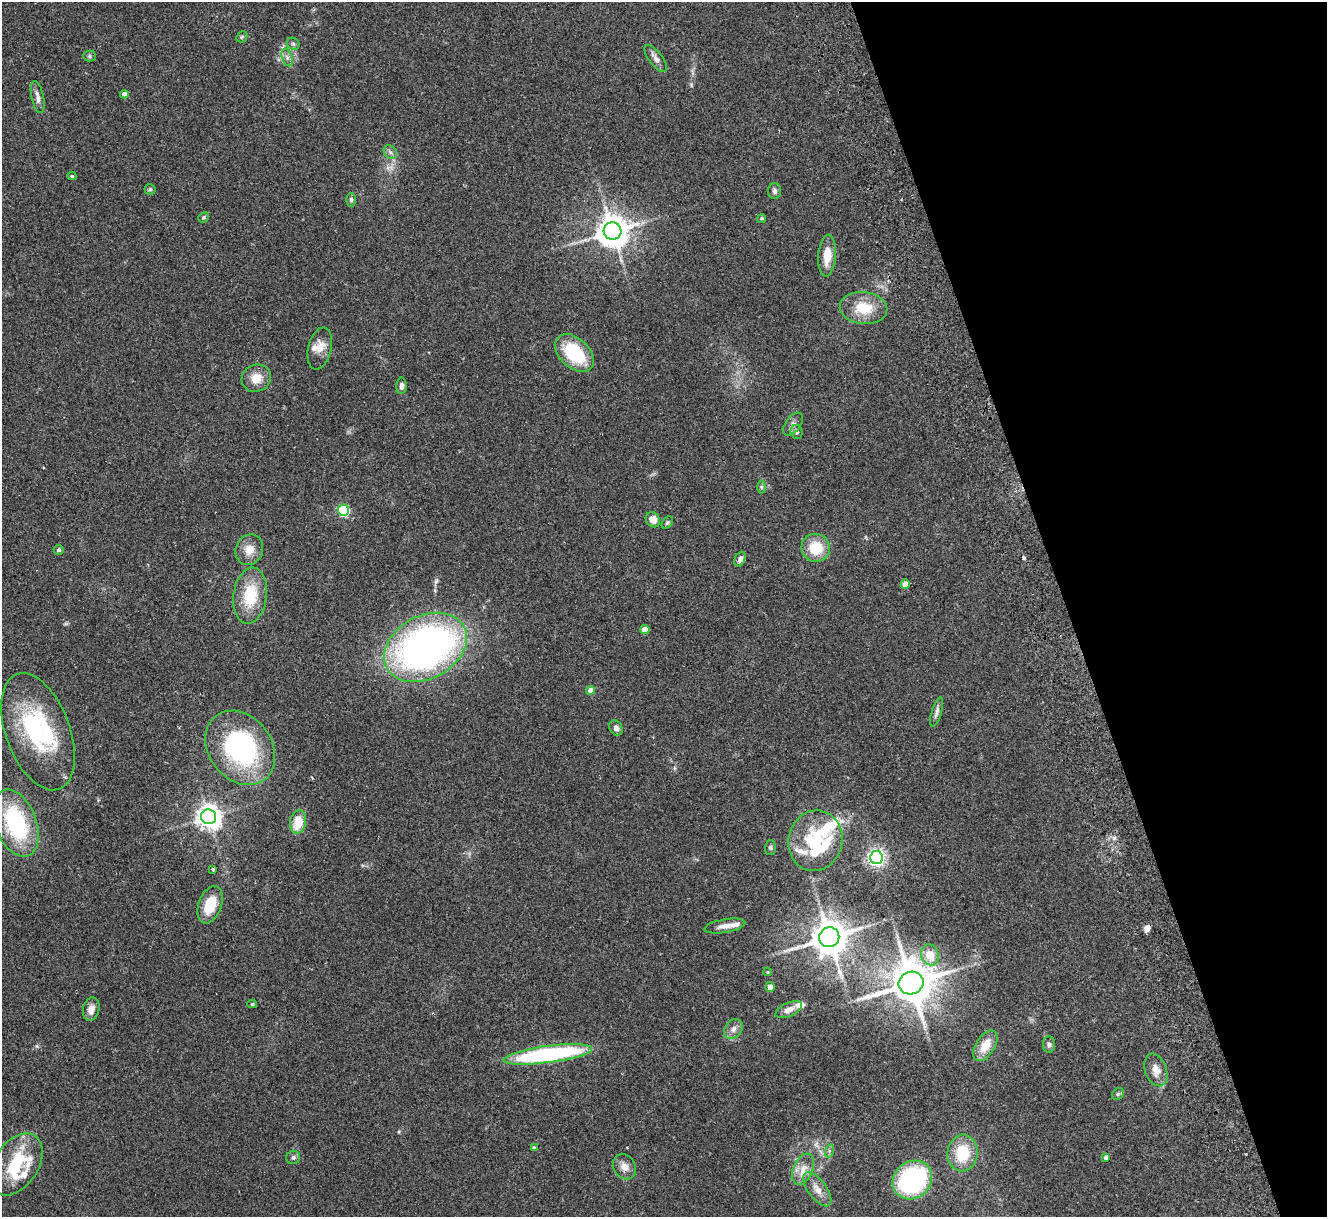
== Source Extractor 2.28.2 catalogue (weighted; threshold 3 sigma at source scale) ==
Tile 12 of 4 x 4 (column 4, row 3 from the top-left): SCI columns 4032-5356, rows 1385-2599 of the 5411 x 5322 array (HDU 1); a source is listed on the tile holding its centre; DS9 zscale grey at full resolution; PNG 1329 x 1219 px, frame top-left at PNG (2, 2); each listed source drawn as its Kron ellipse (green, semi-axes under 4 px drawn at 4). Shown black and unused: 20% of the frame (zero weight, under 2 of 3 exposures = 3% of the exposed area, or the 3 px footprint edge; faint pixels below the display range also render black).
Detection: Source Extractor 2.28.2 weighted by HDU 2 'WHT'; one run over the whole footprint, this tile lists its part. Background 0.072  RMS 0.0085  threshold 0.0381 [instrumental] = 3 sigma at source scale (4.5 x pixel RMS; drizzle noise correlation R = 1.50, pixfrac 1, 0.05/0.05 arcsec/px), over >= 5 px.
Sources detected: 85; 3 inside a brighter object's white glare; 2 cosmic-ray / hot-pixel residue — neither listed nor drawn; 7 inside a brighter listed object's ellipse — not listed separately; the other 73 listed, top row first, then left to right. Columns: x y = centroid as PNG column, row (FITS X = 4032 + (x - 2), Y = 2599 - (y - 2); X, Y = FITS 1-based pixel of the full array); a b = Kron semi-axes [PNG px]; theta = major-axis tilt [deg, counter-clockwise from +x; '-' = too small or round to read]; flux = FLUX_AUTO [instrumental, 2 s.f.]
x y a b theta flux
242 37 6 5 - 1.1
293 44 7 5 -43 1.6
89 56 6 5 - 1.4
287 57 9 5 -72 2.7
656 59 16 6 -52 4.9
124 94 4 4 - 5.2
38 97 16 6 -78 4.7
390 152 7 6 - 2.3
72 176 4 4 - 1.1
150 189 5 5 - 1.1
775 191 8 6 89 2.2
351 200 7 5 -90 1.9
204 217 5 5 - 1.4
762 218 4 4 - 1.4
613 231 9 9 - 1500
827 256 21 8 85 14
863 308 24 16 -6 23
320 348 21 11 77 9.6
575 353 23 14 -44 44
256 378 15 13 26 11
401 386 8 5 89 2.9
793 424 13 7 54 4.1
797 432 7 6 - 1.8
761 487 6 4 -89 1.2
344 510 5 5 - 85
653 520 8 7 - 6.9
667 522 7 5 52 1.5
816 548 14 14 - 23
59 550 5 5 - 1.2
249 550 15 13 66 10
740 559 8 5 64 3.7
905 584 4 4 - 7.7
250 596 28 16 82 31
645 630 4 4 - 11
425 647 44 31 28 380
590 690 4 4 - 6.6
937 712 15 5 74 3.2
616 728 8 6 -61 3.3
38 732 61 32 -70 82
240 748 40 31 -52 120
208 817 7 7 - 720
298 822 12 8 80 18
16 823 35 20 -69 80
815 841 30 27 76 52
770 847 7 5 89 1.5
876 857 6 6 - 290
213 869 3 3 - 1.8
210 905 19 11 70 23
725 926 21 6 10 6.3
829 937 10 10 - 2000
930 955 11 8 -71 14
768 972 4 4 - 0.87
911 983 12 11 - 3300
770 987 5 4 - 6
252 1004 5 4 - 1.1
91 1009 12 8 78 5.9
789 1010 14 7 24 6.6
733 1029 11 8 52 4.5
1049 1044 8 6 90 2.1
985 1046 17 9 57 14
548 1054 45 8 8 140
1156 1070 17 10 -70 8.5
1118 1094 6 5 - 1.5
534 1148 4 4 - 2.1
829 1151 6 4 72 1.6
962 1153 18 15 84 29
293 1157 7 6 - 2.2
1106 1157 4 4 - 2.7
16 1164 34 22 56 50
624 1167 13 10 -59 6.8
803 1169 16 9 68 9.2
912 1180 21 18 40 120
817 1189 20 9 -54 8.4